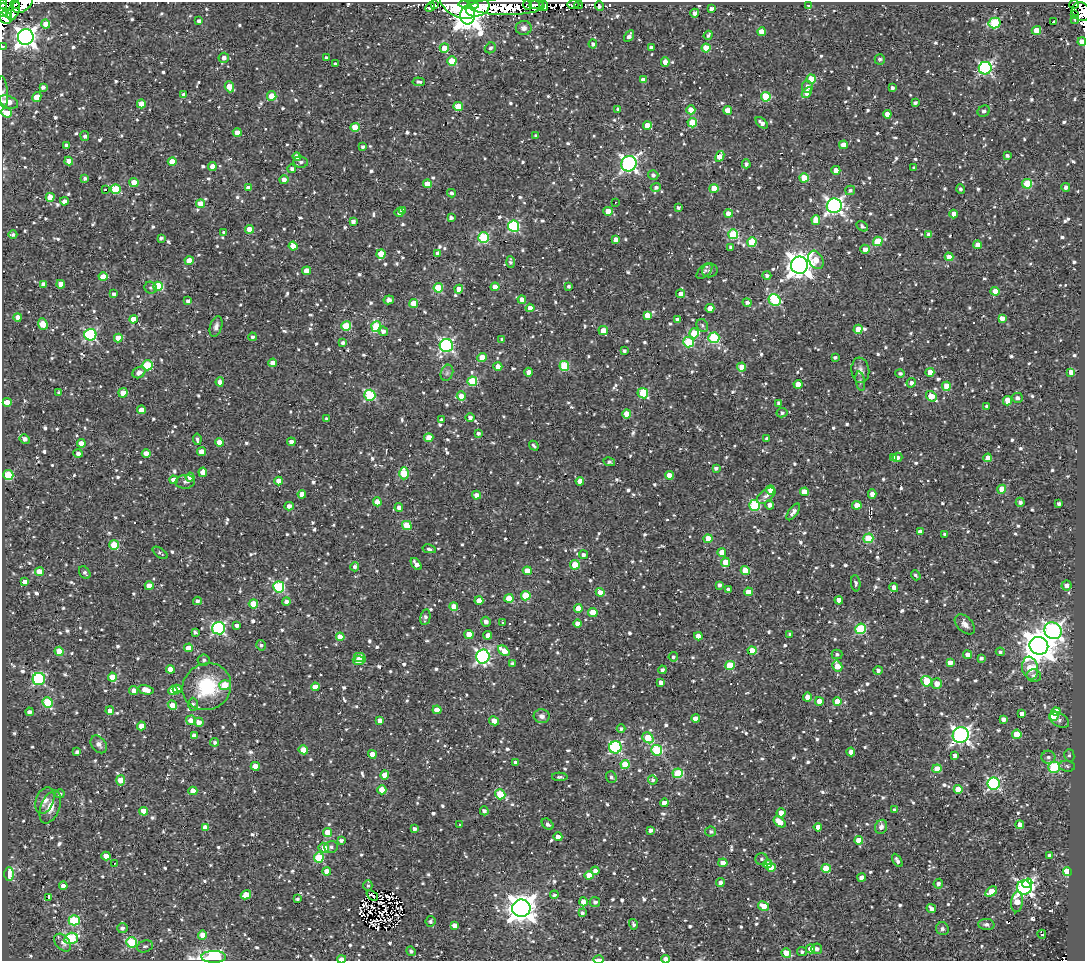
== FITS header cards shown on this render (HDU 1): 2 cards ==
NAXIS1  =                 1083
NAXIS2  =                  959

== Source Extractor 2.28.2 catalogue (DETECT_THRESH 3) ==
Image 1083 x 959 px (HDU 1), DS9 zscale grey, 1 PNG px = 1 image px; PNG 1087 x 963 px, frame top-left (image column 1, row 959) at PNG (2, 2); each listed source drawn as its Kron ellipse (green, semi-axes under 4 px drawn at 4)
Background 0.609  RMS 0.71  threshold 2.12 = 3 sigma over >= 5 px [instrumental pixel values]
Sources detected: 1191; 6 with non-positive FLUX_AUTO (blend fragments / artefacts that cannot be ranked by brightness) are neither listed nor drawn; of the other 1185, the 500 brightest by FLUX_AUTO listed and drawn (685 fainter detections omitted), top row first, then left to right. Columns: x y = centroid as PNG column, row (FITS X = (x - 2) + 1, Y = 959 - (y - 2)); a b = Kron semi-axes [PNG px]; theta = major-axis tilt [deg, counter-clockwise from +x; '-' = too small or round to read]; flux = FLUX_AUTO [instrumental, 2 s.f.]
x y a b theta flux
3 4 5 2 - 780
15 4 5 3 - 840
22 4 11 7 36 2500
536 4 8 3 9 700
573 4 6 3 1 180
1074 4 5 3 - 200
434 5 4 3 - 150
469 5 10 4 -4 7900
527 5 5 4 - 1700
544 5 5 4 - 1100
579 5 4 3 - 130
507 6 37 8 1 5900
599 6 5 3 - 440
809 6 4 4 - 190
430 7 5 3 - 420
457 7 19 9 -29 16000
478 7 12 9 19 12000
711 8 4 3 - 170
3 10 7 3 86 1600
14 11 10 5 67 1500
1081 11 10 8 -54 1700
7 13 5 3 - 370
695 13 4 4 - 210
468 15 9 7 89 94000
1074 15 3 2 - 200
6 18 7 6 - 1700
1075 20 4 3 - 150
199 21 4 4 - 180
1054 21 3 3 - 3700
994 23 6 5 - 3600
46 24 4 4 - 500
524 28 8 7 - 220
1036 30 5 4 - 1000
762 32 4 4 - 720
708 35 5 3 - 120
629 36 6 4 60 200
26 37 8 7 - 31000
1082 42 4 4 - 670
593 44 4 4 - 120
3 46 3 2 - 130
651 47 4 3 - 180
444 48 5 4 - 770
490 48 6 5 - 130
706 48 4 4 - 1400
224 58 5 5 - 220
326 58 4 3 - 140
880 59 5 5 - 110
452 61 5 4 - 1400
665 62 5 4 - 290
335 64 3 3 - 120
985 68 6 6 - 9400
811 79 5 4 - 1400
643 80 4 4 - 350
419 82 6 3 -4 140
43 87 4 4 - 160
229 87 5 4 - 670
807 87 6 5 - 270
892 88 4 3 - 140
3 92 15 5 -85 120
807 93 6 4 45 810
184 95 4 4 - 310
272 96 5 4 - 710
37 97 5 4 - 710
766 97 5 5 - 2200
8 102 10 6 -21 540
915 103 4 3 - 120
141 104 4 4 - 690
458 106 5 4 - 1500
618 109 4 3 - 160
691 110 4 4 - 760
728 110 4 4 - 640
984 111 6 5 - 140
7 113 5 4 - 770
887 114 4 4 - 430
692 123 5 4 - 2100
762 123 7 4 -41 220
647 125 4 4 - 570
355 127 4 4 - 990
237 132 4 4 - 540
536 135 3 3 - 110
85 136 5 4 - 140
66 145 4 3 - 110
843 145 4 4 - 480
363 147 4 4 - 110
1007 155 4 3 - 130
720 156 6 4 61 710
297 157 4 4 - 280
69 161 4 4 - 520
172 162 4 4 - 570
301 162 7 5 -9 140
629 164 8 7 - 16000
746 164 4 4 - 160
212 166 4 4 - 490
914 168 4 3 - 110
292 169 4 4 - 180
836 170 4 4 - 520
653 175 5 5 - 140
85 178 4 3 - 130
804 178 4 4 - 1400
284 179 4 4 - 280
134 183 5 4 - 720
427 184 4 4 - 670
1027 184 5 4 - 2100
656 187 5 4 - 160
1066 187 4 4 - 170
248 188 4 4 - 350
714 188 4 4 - 1100
116 189 5 4 - 2400
961 189 4 4 - 120
105 190 3 3 - 190
850 190 5 4 - 120
451 193 4 4 - 130
50 197 4 4 - 870
64 201 4 4 - 270
615 202 3 2 - 590
200 204 4 4 - 900
834 206 7 7 - 16000
678 207 3 3 - 110
402 210 4 3 - 150
608 211 4 4 - 640
399 212 4 4 - 220
729 213 4 4 - 540
954 214 4 4 - 550
451 218 4 3 - 150
816 220 5 4 - 700
353 221 4 4 - 210
514 226 6 5 - 5300
862 226 6 4 -31 130
249 229 4 4 - 710
224 233 4 3 - 130
13 234 4 3 - 130
733 234 5 5 - 2700
929 235 4 4 - 250
161 238 4 3 - 120
483 238 5 5 - 4200
616 240 4 4 - 300
878 241 5 4 - 1600
752 242 5 4 - 2000
978 245 4 4 - 610
293 246 4 4 - 610
731 247 4 3 - 110
865 249 5 4 - 270
381 254 5 4 - 970
438 254 4 4 - 320
949 257 4 4 - 510
816 260 10 7 -60 810
189 261 4 4 - 650
510 262 6 4 -87 120
799 265 8 8 - 56000
710 270 8 7 - 140
307 271 4 4 - 730
704 271 10 5 45 120
767 275 4 4 - 150
103 277 4 4 - 970
43 284 4 4 - 190
61 284 4 4 - 480
158 286 5 4 - 2600
569 286 3 3 - 110
495 287 4 4 - 590
151 288 6 6 - 130
438 288 5 4 - 1900
459 289 4 4 - 510
995 291 4 4 - 730
114 294 4 4 - 170
681 294 4 4 - 380
389 300 5 4 - 180
522 300 4 4 - 360
775 300 6 5 - 4000
188 301 4 4 - 180
747 302 5 4 - 180
414 303 4 4 - 1000
530 308 4 4 - 350
710 308 4 4 - 560
647 315 4 4 - 630
18 317 4 4 - 320
1002 318 4 4 - 380
133 319 4 4 - 550
677 319 4 4 - 130
43 324 6 5 - 1000
702 325 7 5 -61 120
216 326 11 6 74 220
346 326 5 5 - 2200
376 327 5 5 - 2400
858 329 5 4 - 790
383 331 5 4 - 180
603 331 5 4 - 550
694 333 5 5 - 1500
90 335 6 6 - 6100
252 337 4 4 - 110
118 338 4 4 - 750
714 338 5 5 - 4200
502 339 4 3 - 110
688 342 5 5 - 3000
343 343 4 4 - 150
446 345 6 6 - 9400
624 351 4 3 - 120
482 357 5 4 - 840
835 357 4 3 - 130
273 363 4 4 - 690
147 365 5 5 - 2700
498 366 4 4 - 620
564 366 5 4 - 2200
742 367 4 4 - 560
860 370 13 9 -82 270
139 372 7 5 30 270
529 372 4 4 - 380
930 372 4 4 - 650
1071 372 4 4 - 360
447 373 8 6 69 150
900 373 4 3 - 110
472 381 5 4 - 2200
860 381 10 4 -79 110
220 382 4 4 - 290
911 383 5 4 - 200
798 384 4 4 - 700
946 386 5 4 - 670
59 393 4 4 - 130
123 393 5 4 - 720
643 393 5 5 - 2600
370 395 5 5 - 4300
461 396 5 4 - 670
931 396 6 4 -37 1300
1017 398 5 5 - 150
1008 401 4 4 - 1100
7 402 4 4 - 510
779 403 4 4 - 150
987 406 3 3 - 120
141 410 4 4 - 580
782 413 5 4 - 140
627 414 4 4 - 840
470 417 4 4 - 170
327 419 4 3 - 140
442 420 4 3 - 120
478 433 4 3 - 130
429 438 4 4 - 810
25 439 5 4 - 180
197 439 6 3 -81 110
767 439 4 3 - 170
220 442 4 4 - 670
291 442 4 4 - 210
81 443 4 4 - 500
534 446 5 3 - 110
201 452 4 4 - 550
78 453 5 4 - 180
146 453 4 4 - 590
897 457 5 5 - 150
894 458 4 4 - 260
988 458 4 4 - 570
609 462 6 4 -11 140
716 468 4 3 - 160
203 472 5 4 - 470
404 473 6 5 - 1900
8 475 5 5 - 2700
669 475 4 4 - 530
190 477 4 4 - 690
174 480 4 4 - 570
279 481 4 4 - 650
580 481 4 4 - 670
185 482 9 7 3 180
1002 489 4 4 - 750
770 490 4 4 - 500
804 492 4 4 - 690
302 494 4 4 - 530
872 494 4 4 - 280
477 495 4 4 - 370
766 496 11 6 37 200
377 502 4 4 - 640
1020 502 4 4 - 170
1059 504 3 3 - 130
755 505 5 5 - 4200
769 505 4 4 - 230
857 505 4 4 - 540
289 506 4 4 - 240
399 508 4 4 - 220
793 512 9 4 54 260
407 525 5 4 - 1700
920 532 4 3 - 260
945 534 4 3 - 130
868 538 5 5 - 2200
708 539 4 4 - 860
114 545 5 5 - 1900
429 549 7 4 -12 120
722 552 4 4 - 640
160 553 8 4 -36 110
583 555 4 4 - 170
725 562 5 4 - 900
416 564 7 4 -52 310
575 565 5 4 - 1500
355 567 4 4 - 160
745 570 4 4 - 1000
527 571 4 4 - 740
40 572 4 4 - 910
85 573 7 5 -51 110
916 575 5 3 - 110
24 582 4 4 - 340
856 583 8 4 -84 110
719 585 4 4 - 170
149 586 4 4 - 600
1066 586 5 5 - 290
279 587 5 5 - 4700
894 587 4 4 - 390
728 590 4 4 - 210
600 592 4 4 - 460
748 592 4 4 - 630
526 596 5 4 - 1900
509 598 4 4 - 890
839 600 4 4 - 470
197 601 4 4 - 170
479 601 4 4 - 910
286 602 4 4 - 210
253 604 4 4 - 1100
454 607 4 4 - 710
578 608 4 4 - 700
593 612 4 4 - 870
425 617 8 5 79 160
486 622 5 4 - 220
502 622 3 3 - 110
578 624 4 4 - 440
965 624 12 7 -44 280
237 625 4 3 - 200
219 628 6 6 - 7800
861 629 5 5 - 4000
1053 631 9 8 - 15000
195 632 4 3 - 120
469 634 4 4 - 820
790 634 3 3 - 110
488 635 4 4 - 390
698 636 4 4 - 340
340 637 4 4 - 700
261 645 5 5 - 120
1039 646 9 8 - 95000
188 648 4 4 - 640
59 651 4 4 - 730
504 651 6 4 -40 880
752 651 4 4 - 1100
1000 652 4 4 - 110
837 654 5 5 - 120
967 655 4 4 - 290
483 656 7 6 - 9800
360 657 6 4 -15 700
673 657 5 4 - 110
981 658 4 3 - 130
204 660 6 5 - 110
358 660 6 4 -5 630
950 662 4 4 - 360
513 664 4 4 - 150
730 665 5 4 - 1900
837 666 5 5 - 1100
1030 668 11 8 -80 2200
170 669 4 4 - 600
662 670 4 4 - 160
878 670 5 4 - 140
1034 676 7 6 - 240
112 677 4 4 - 950
39 679 6 6 - 6000
926 681 5 5 - 2300
661 682 4 4 - 270
937 684 5 5 - 470
225 685 6 5 - 1500
207 687 25 23 31 2900
315 687 4 4 - 570
177 689 4 4 - 360
146 690 8 4 -14 670
173 690 5 4 - 770
134 691 4 4 - 380
808 697 4 4 - 620
819 701 4 4 - 470
837 701 4 4 - 600
48 702 5 5 - 2300
193 704 6 5 - 130
172 705 5 4 - 640
437 710 4 4 - 710
110 711 4 4 - 320
1056 711 4 4 - 670
29 712 4 4 - 150
1022 714 4 4 - 410
542 716 8 7 - 220
1054 716 5 4 - 1700
696 718 4 4 - 620
1003 719 4 4 - 230
191 720 5 5 - 430
380 720 4 4 - 400
1060 720 10 6 -32 190
494 721 5 4 - 550
199 722 5 4 - 340
141 726 4 4 - 420
621 728 4 4 - 120
1017 734 4 4 - 1100
961 735 8 7 - 20000
194 736 4 4 - 300
648 738 6 5 - 1400
215 742 4 4 - 120
99 744 10 7 -53 240
615 747 6 6 - 7100
303 750 5 4 - 840
657 750 5 5 - 4000
77 752 4 3 - 140
851 752 4 4 - 410
372 754 4 4 - 700
955 755 4 3 - 210
1069 755 6 5 - 110
1048 757 7 6 - 140
515 763 4 3 - 240
625 764 4 4 - 1600
255 766 4 4 - 770
1067 766 8 5 -5 110
1054 767 6 5 - 4200
937 769 4 4 - 1100
678 773 5 5 - 2600
385 775 4 4 - 870
560 777 8 3 -2 110
611 777 6 5 - 130
121 780 5 4 - 740
653 780 4 4 - 110
993 784 6 6 - 7600
958 789 4 4 - 970
382 790 4 4 - 810
193 791 4 4 - 910
60 794 5 4 - 140
500 794 5 5 - 2100
45 801 14 9 69 400
664 803 4 4 - 630
50 807 17 9 68 620
894 810 4 3 - 160
144 811 4 4 - 920
484 811 4 4 - 210
781 813 4 4 - 510
779 822 7 4 -40 750
548 824 6 5 - 160
459 825 3 3 - 570
1020 825 4 4 - 400
818 827 4 4 - 640
881 827 7 6 - 230
205 828 4 4 - 630
414 829 4 3 - 170
650 830 4 3 - 180
711 831 5 5 - 130
327 832 4 4 - 610
558 837 4 4 - 330
341 840 4 3 - 130
859 840 4 4 - 500
331 847 7 5 17 130
324 848 5 5 - 610
1050 855 4 3 - 200
106 856 4 4 - 580
319 857 5 5 - 2200
761 859 6 6 - 110
897 860 7 4 -59 180
114 863 3 2 - 220
723 863 4 4 - 590
767 864 4 4 - 720
771 867 4 4 - 590
826 868 4 4 - 1700
327 871 4 4 - 580
595 871 4 4 - 280
1067 872 4 4 - 2300
9 874 6 5 - 910
589 875 4 4 - 750
862 878 4 4 - 570
720 883 4 4 - 220
1027 883 5 3 - 1800
938 884 5 4 - 170
368 885 5 4 - 110
63 886 4 4 - 440
1024 887 7 7 - 17000
991 892 6 4 33 1100
246 895 5 4 - 720
372 895 6 3 -38 110
554 895 4 4 - 110
48 897 4 3 - 990
297 899 3 3 - 120
583 902 4 4 - 550
595 902 5 5 - 180
1017 902 10 5 85 790
763 906 6 4 -28 640
521 908 9 8 - 64000
931 908 5 4 - 230
582 913 4 3 - 140
74 920 5 5 - 3300
430 921 5 5 - 110
633 924 5 4 - 110
986 924 8 5 -5 150
454 925 4 4 - 300
122 928 5 5 - 150
942 929 6 6 - 130
1042 934 4 3 - 140
202 935 4 4 - 530
71 938 7 5 15 4000
132 942 5 5 - 3100
63 943 10 6 -50 240
145 946 8 5 17 130
811 949 4 4 - 670
817 949 5 5 - 190
411 951 5 4 - 120
802 952 5 4 - 130
786 953 5 4 - 1100
214 957 12 6 0 8700
342 959 4 3 - 550
599 959 5 2 - 340
666 959 4 3 - 510
At the frame edge (FLAGS 8, measured only in part): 14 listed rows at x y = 3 4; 15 4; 22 4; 3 10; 1081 11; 1082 42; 3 46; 3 92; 8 102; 7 113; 214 957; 342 959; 599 959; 666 959
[685 fainter detections neither listed nor drawn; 6 non-positive-flux detections neither listed nor drawn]